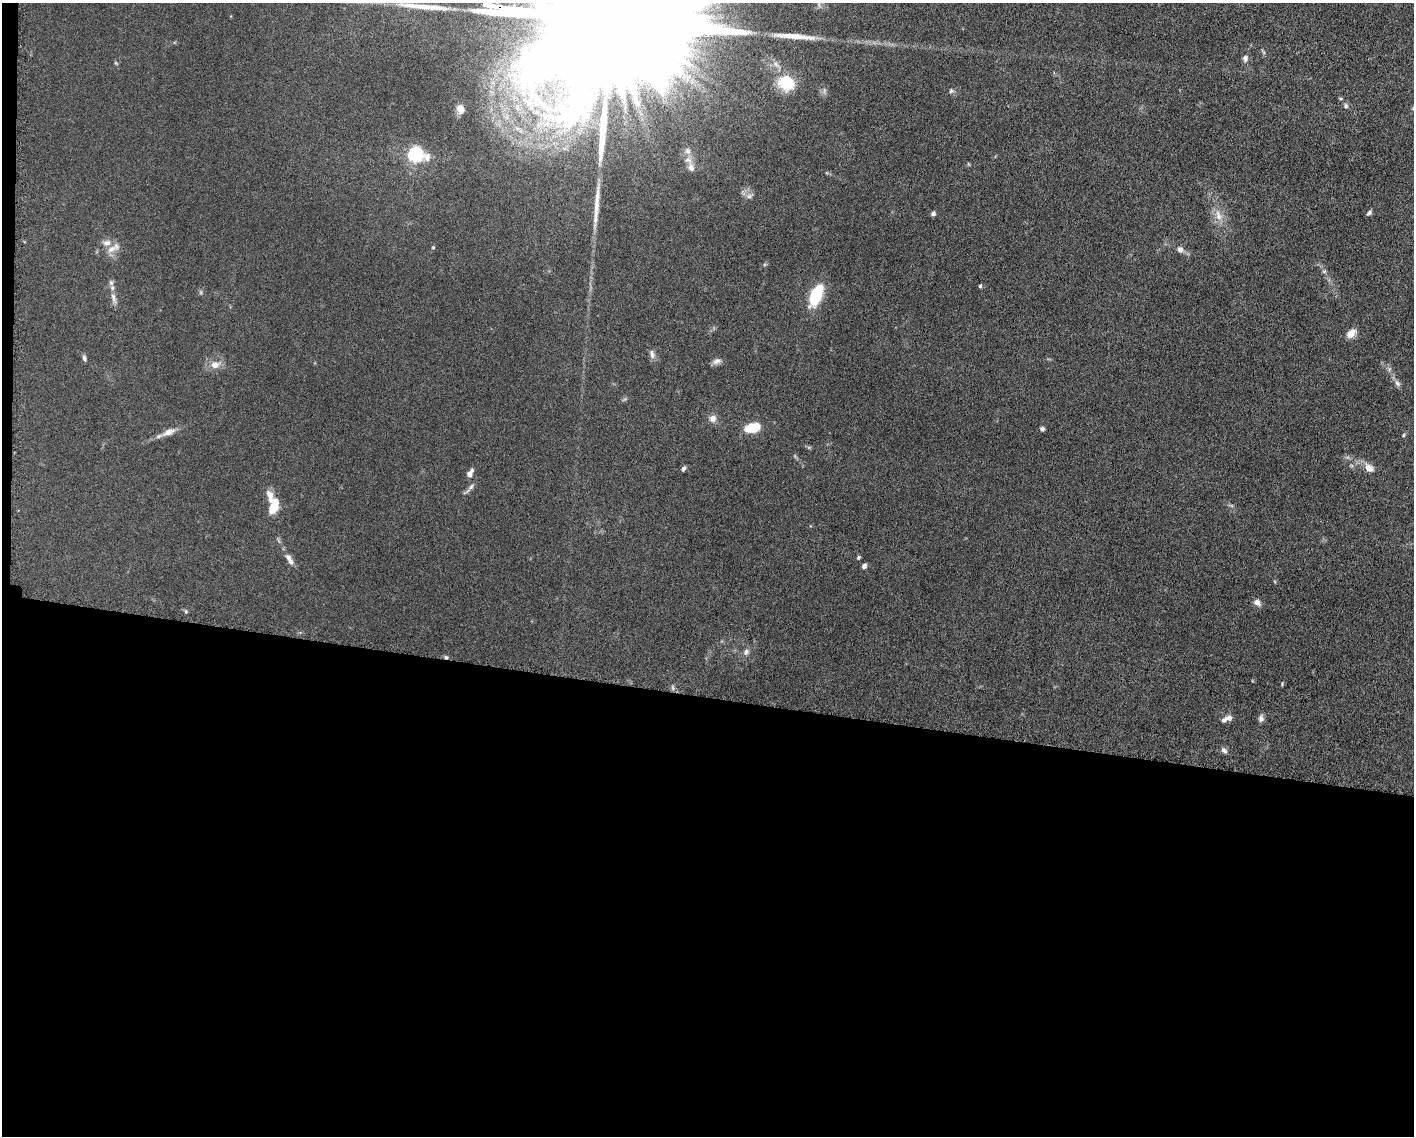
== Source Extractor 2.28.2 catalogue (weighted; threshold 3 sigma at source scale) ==
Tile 10 of 3 x 4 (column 1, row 4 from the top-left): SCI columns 223-1634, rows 7-1140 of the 4582 x 4551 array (HDU 1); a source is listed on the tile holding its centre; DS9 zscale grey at full resolution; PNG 1416 x 1138 px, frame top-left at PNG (2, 3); no overlay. Shown black and unused: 39% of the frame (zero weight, under 5 of 10 exposures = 2% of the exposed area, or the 3 px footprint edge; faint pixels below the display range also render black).
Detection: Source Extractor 2.28.2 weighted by HDU 2 'WHT'; one run over the whole footprint, this tile lists its part. Background 0.0225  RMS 0.0022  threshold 0.00881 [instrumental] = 3 sigma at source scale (4.09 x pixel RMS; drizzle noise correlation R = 1.36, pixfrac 0.8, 0.05/0.05 arcsec/px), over >= 5 px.
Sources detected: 62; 1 too faint to see at this stretch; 3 long thin detections or spike segments (spike, bleed or trail) — not listed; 6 inside a brighter listed object's ellipse — not listed separately; the other 52 listed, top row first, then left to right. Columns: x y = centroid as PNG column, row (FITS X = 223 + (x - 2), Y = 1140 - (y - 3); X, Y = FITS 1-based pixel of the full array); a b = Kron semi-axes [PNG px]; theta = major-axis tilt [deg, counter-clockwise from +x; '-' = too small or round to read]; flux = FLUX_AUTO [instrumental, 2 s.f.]
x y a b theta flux
606 21 143 22 -8 49000
1245 58 9 7 84 0.75
116 63 6 4 -71 0.23
786 83 17 15 -25 6.4
951 91 6 6 - 0.4
1346 106 7 6 - 0.47
1413 108 6 5 - 0.33
460 109 7 6 - 1.9
536 112 13 8 2 1.8
688 151 9 8 - 0.76
416 155 7 7 - 51
688 160 11 8 -18 1
749 196 10 7 26 0.84
933 213 6 5 - 0.48
1369 213 7 4 48 0.5
1218 215 19 9 -68 2.2
433 247 4 4 - 0.17
111 249 15 9 25 1.8
1180 250 8 7 - 0.79
1324 271 6 5 - 0.32
111 283 8 6 -88 0.5
980 286 5 4 - 0.28
816 295 19 9 67 12
114 298 17 6 -71 1.1
1351 334 9 6 47 2.6
652 354 13 7 -79 0.82
84 358 8 5 -72 0.47
717 361 13 7 21 0.84
215 365 11 9 7 2
1389 369 7 4 72 0.37
1397 383 11 6 -57 0.75
712 419 9 9 - 1.1
752 428 13 7 11 7
1042 429 5 4 - 0.47
168 432 19 8 21 1.8
1404 435 6 4 88 0.24
1369 468 15 10 -39 1.7
683 469 7 4 63 0.42
470 473 9 5 61 1.2
471 487 11 6 47 0.69
270 495 16 8 -75 1.5
273 508 9 8 - 3.7
858 557 5 4 - 0.29
288 558 10 7 -47 0.83
864 566 6 5 - 0.6
1257 602 9 7 -35 1.1
186 611 6 5 - 0.28
746 652 8 7 - 0.71
446 657 5 4 - 0.35
1228 718 9 7 9 1
1261 718 9 6 81 0.69
1224 751 9 6 -42 0.66
Overlapping masked pixels (flux is a lower limit): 2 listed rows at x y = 606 21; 446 657
Isophote crosses this tile's border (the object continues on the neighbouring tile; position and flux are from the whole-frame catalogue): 2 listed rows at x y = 606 21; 1413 108